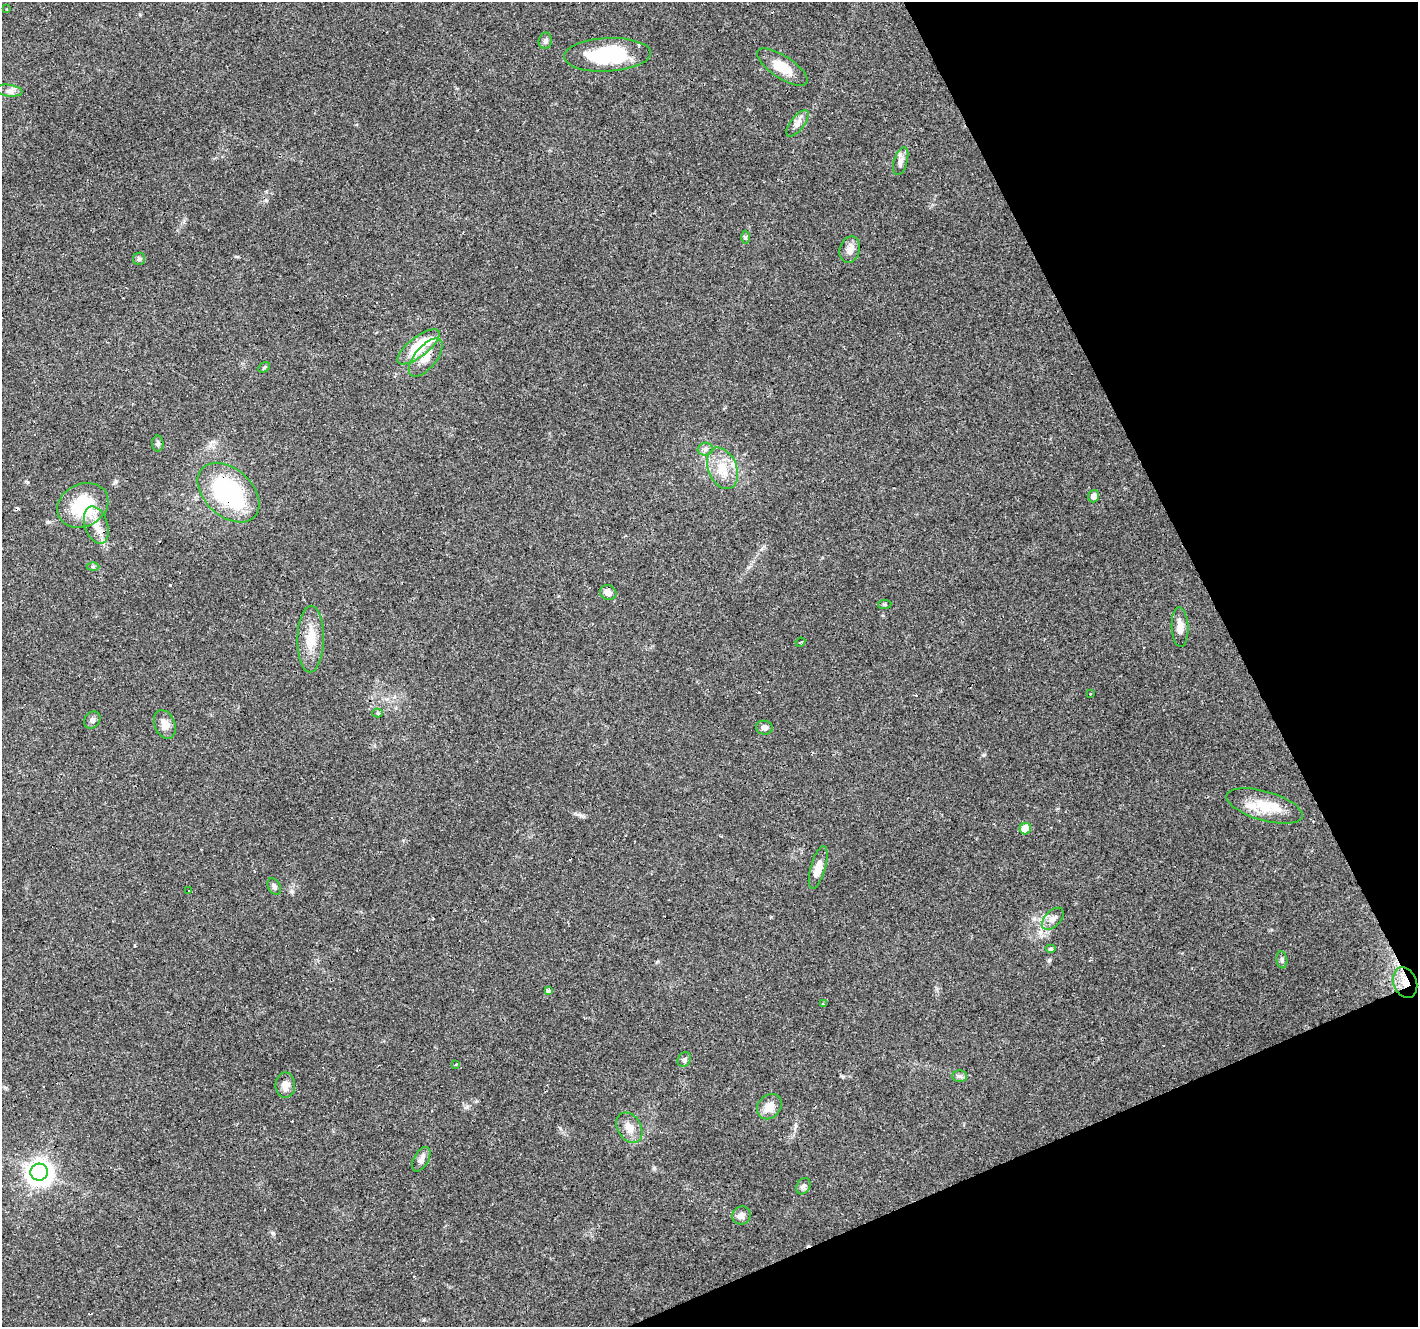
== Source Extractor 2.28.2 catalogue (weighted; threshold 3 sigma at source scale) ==
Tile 12 of 4 x 4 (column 4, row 3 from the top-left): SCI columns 4249-5664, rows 1412-2736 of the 5664 x 5529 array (HDU 1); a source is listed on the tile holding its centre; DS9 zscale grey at full resolution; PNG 1420 x 1329 px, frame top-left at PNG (2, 2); each listed source drawn as its Kron ellipse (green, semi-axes under 4 px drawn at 4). Shown black and unused: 21% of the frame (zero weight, under 3 of 4 exposures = <1% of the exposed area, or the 3 px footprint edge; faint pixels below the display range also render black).
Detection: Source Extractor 2.28.2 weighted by HDU 2 'WHT'; one run over the whole footprint, this tile lists its part. Background 0.117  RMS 0.0059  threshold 0.0265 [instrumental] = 3 sigma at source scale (4.5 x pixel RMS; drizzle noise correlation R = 1.50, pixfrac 1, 0.0396/0.0396 arcsec/px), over >= 5 px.
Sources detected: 63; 9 cosmic-ray / hot-pixel residue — neither listed nor drawn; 2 inside a brighter listed object's ellipse — not listed separately; the other 52 listed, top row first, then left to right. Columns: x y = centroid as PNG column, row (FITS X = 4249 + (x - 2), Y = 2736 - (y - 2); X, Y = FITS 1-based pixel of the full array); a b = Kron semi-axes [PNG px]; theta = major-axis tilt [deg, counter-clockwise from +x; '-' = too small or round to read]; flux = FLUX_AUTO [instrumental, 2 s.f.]
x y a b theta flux
7 9 3 2 - 0.47
545 41 8 6 80 1.8
607 55 43 17 3 41
782 67 29 11 -33 13
9 91 13 6 -7 2.6
797 123 16 6 52 3.3
901 161 14 6 73 3
745 237 6 4 89 0.98
850 250 13 10 73 4.4
139 259 6 6 - 1.2
419 347 26 9 38 26
426 357 23 11 51 7.9
264 367 6 4 31 0.85
158 443 8 5 89 1.2
705 449 7 6 - 1.8
722 468 21 14 -68 12
228 493 36 23 -42 72
1094 496 6 5 - 3.5
83 505 26 21 26 31
96 525 19 11 -72 8.3
93 567 6 4 0 0.96
608 593 8 7 - 3.1
885 604 7 4 7 0.83
1180 627 20 8 -88 5.6
311 639 33 13 89 13
800 642 5 3 - 0.85
1090 694 3 2 - 0.75
377 713 5 3 - 0.96
92 720 9 7 52 2
165 724 15 10 -68 5.7
764 728 8 7 - 2.3
1264 806 39 14 -16 18
1025 829 6 5 - 12
818 867 22 7 74 6.1
274 886 9 6 -61 1.7
189 890 3 2 - 0.68
1053 919 13 8 46 3.5
1051 949 5 4 - 0.93
1282 960 8 5 -81 1.3
1405 983 16 11 -69 8.2
548 990 3 3 - 6.3
823 1004 4 3 - 0.72
684 1060 8 6 57 1.4
456 1065 3 3 - 1.5
959 1076 7 6 - 1.6
285 1085 12 10 -88 4.9
769 1107 14 11 49 6.9
629 1128 16 11 -60 6.1
421 1159 13 7 60 3.2
39 1172 8 8 - 550
803 1186 8 6 59 1.8
741 1215 9 9 - 3.1
Overlapping masked pixels (flux is a lower limit): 2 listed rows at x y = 228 493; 1405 983
Unlisted compact peaks at least as high as the median listed source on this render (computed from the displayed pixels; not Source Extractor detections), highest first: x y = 983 755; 654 1168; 273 1233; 292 891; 467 1107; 1049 960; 580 815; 843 1077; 115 482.